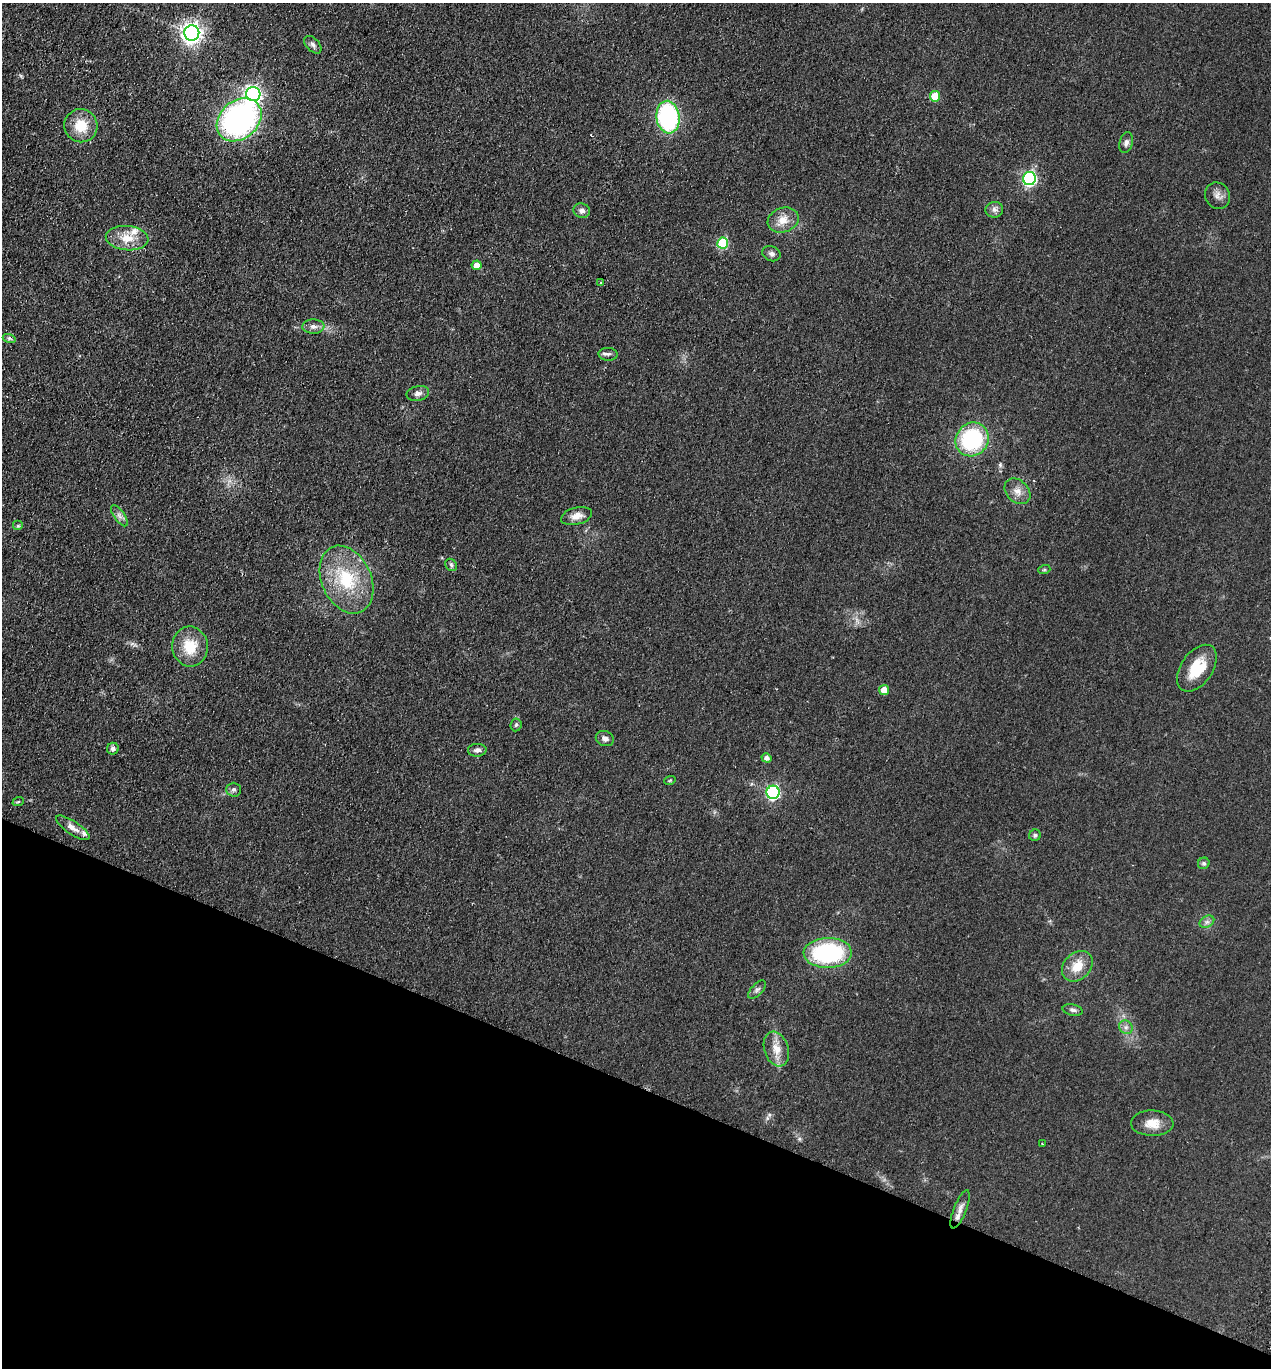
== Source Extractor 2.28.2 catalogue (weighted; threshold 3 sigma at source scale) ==
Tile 15 of 4 x 4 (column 3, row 4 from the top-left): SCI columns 2728-3996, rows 25-1390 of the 5585 x 5513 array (HDU 1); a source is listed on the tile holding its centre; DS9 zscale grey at full resolution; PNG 1273 x 1370 px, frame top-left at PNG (2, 3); each listed source drawn as its Kron ellipse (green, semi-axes under 4 px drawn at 4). Shown black and unused: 21% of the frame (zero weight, under 2 of 3 exposures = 3% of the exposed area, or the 3 px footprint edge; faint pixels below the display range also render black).
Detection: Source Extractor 2.28.2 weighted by HDU 2 'WHT'; one run over the whole footprint, this tile lists its part. Background 0.0489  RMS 0.0093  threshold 0.0417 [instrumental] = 3 sigma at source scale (4.5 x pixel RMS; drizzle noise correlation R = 1.50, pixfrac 1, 0.05/0.05 arcsec/px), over >= 5 px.
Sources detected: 57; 2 inside a brighter listed object's ellipse — not listed separately; the other 55 listed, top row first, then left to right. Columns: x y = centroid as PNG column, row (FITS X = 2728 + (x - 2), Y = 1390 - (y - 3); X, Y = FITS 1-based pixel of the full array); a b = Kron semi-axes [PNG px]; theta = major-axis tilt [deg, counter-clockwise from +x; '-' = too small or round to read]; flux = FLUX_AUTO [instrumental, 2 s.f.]
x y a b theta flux
192 33 8 7 - 540
313 45 10 6 -46 3.1
253 94 7 7 - 270
935 96 5 5 - 22
668 117 16 11 -83 130
239 120 25 19 41 250
81 126 17 16 - 21
1126 143 11 6 75 3.5
1029 179 7 6 - 160
1218 196 14 12 -58 6
994 210 9 7 11 3.6
582 211 8 7 - 3.3
783 220 16 12 20 11
127 238 21 12 -5 16
723 243 5 5 - 60
771 254 9 7 -21 3.2
477 265 5 5 - 7.7
601 283 3 3 - 1.1
313 326 11 7 -2 4.1
9 338 7 4 -17 1.7
608 354 9 6 -2 2.6
418 393 11 7 13 4.3
972 439 17 16 - 86
1017 491 14 11 -43 7.6
119 516 12 5 -55 3.7
577 516 16 8 15 7.9
18 526 5 5 - 1.4
451 565 6 5 - 1.7
1044 570 6 4 18 1.1
346 580 35 24 -65 53
190 647 20 17 -88 24
1197 668 26 15 55 27
884 690 5 5 - 11
516 725 6 5 - 1.7
605 738 9 7 -22 3.8
113 749 6 6 - 3.4
477 750 9 6 2 3.3
766 758 5 4 - 3.7
670 780 6 3 19 0.88
234 790 7 7 - 2.6
773 792 6 6 - 150
18 802 6 3 19 0.99
73 828 20 6 -34 6.7
1035 835 6 5 - 2.1
1204 863 6 5 - 1.8
1207 922 8 5 30 2.9
828 953 24 15 2 110
1077 966 17 13 45 16
757 990 11 5 47 2.7
1073 1010 10 5 -12 2.8
1126 1027 7 6 - 3.1
776 1049 18 12 -72 12
1152 1123 21 12 -1 13
1043 1144 4 2 - 0.95
960 1209 20 6 68 6.4